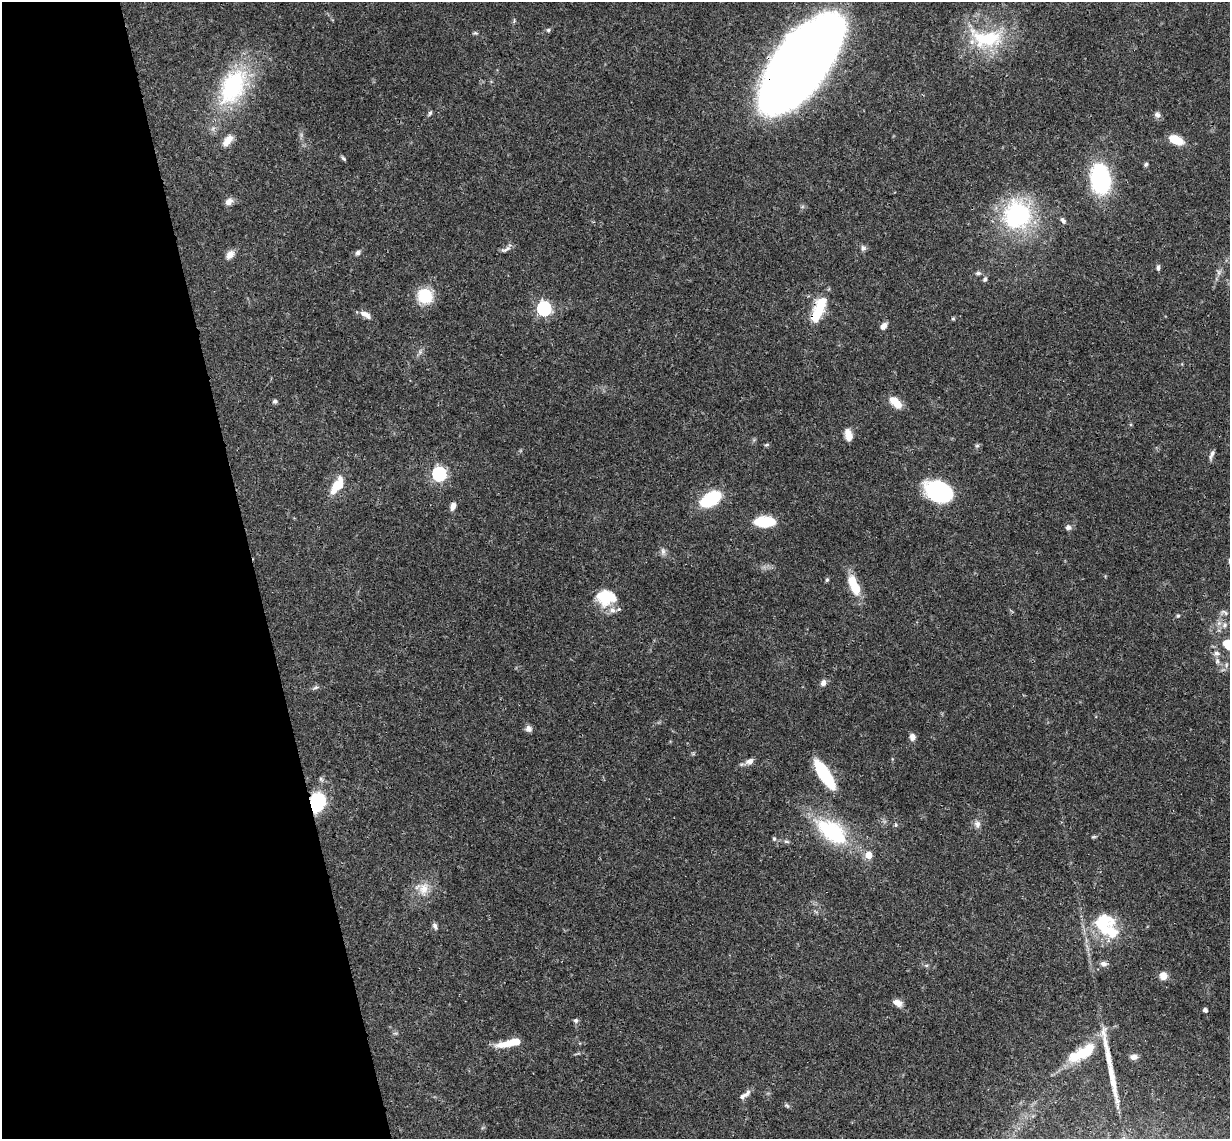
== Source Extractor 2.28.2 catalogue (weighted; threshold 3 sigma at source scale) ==
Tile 5 of 4 x 4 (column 1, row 2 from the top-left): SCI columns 59-1286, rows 2539-3675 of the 5027 x 4964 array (HDU 1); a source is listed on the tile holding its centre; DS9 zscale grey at full resolution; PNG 1232 x 1141 px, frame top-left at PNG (2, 2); no overlay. Shown black and unused: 21% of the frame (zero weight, under 3 of 4 exposures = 6% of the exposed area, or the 3 px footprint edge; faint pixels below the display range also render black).
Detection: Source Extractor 2.28.2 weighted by HDU 2 'WHT'; one run over the whole footprint, this tile lists its part. Background 0.0431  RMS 0.0028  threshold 0.0128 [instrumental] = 3 sigma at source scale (4.5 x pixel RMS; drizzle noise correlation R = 1.50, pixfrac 1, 0.05/0.05 arcsec/px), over >= 5 px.
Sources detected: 88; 4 inside a brighter object's white glare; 1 long thin detection or spike segment (spike, bleed or trail) — not listed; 3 inside a brighter listed object's ellipse — not listed separately; the other 80 listed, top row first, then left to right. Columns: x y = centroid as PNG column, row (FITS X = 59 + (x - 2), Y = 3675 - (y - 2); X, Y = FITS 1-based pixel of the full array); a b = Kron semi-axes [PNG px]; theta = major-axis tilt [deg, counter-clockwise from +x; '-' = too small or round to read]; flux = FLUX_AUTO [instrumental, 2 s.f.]
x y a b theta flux
548 30 6 5 - 0.49
987 38 50 25 -4 19
800 63 89 37 53 370
233 86 54 32 64 28
430 113 6 5 - 0.51
1157 115 8 7 - 1
228 140 16 8 54 2.8
1176 140 12 7 -24 7.4
343 158 7 4 -45 0.47
1146 164 6 5 - 0.47
1100 179 24 16 -83 34
229 202 10 7 34 1.6
1019 215 23 22 - 41
1063 221 8 5 -58 0.82
863 248 9 6 -89 0.74
506 249 15 5 29 1
358 253 7 6 - 0.73
230 254 13 8 47 1.8
1158 267 7 4 90 0.63
1218 272 7 4 -71 0.59
978 273 8 5 0 0.61
985 279 6 5 - 0.62
425 296 13 13 - 11
544 308 6 6 - 61
366 315 15 6 -32 1.9
816 315 20 10 54 7.9
953 319 6 4 0 0.35
883 326 8 6 57 1.7
275 401 7 5 22 0.56
896 403 16 7 -45 4.7
848 435 12 7 -78 3.1
766 445 6 4 19 0.36
977 446 6 4 0 0.45
1211 455 14 4 71 0.91
439 474 6 6 - 58
338 485 15 9 65 6.7
940 492 23 16 -20 33
711 499 13 8 32 27
453 506 9 6 73 1.4
764 522 14 7 0 15
1068 527 6 6 - 1.1
663 551 11 6 -83 0.99
827 580 6 4 68 0.43
854 586 23 9 -66 7.8
611 597 23 19 46 6.6
1224 612 12 5 -31 0.7
1178 616 5 4 - 0.37
1224 625 7 6 - 0.86
1228 645 12 8 -54 4.8
1217 653 8 7 - 1.1
1217 661 6 6 - 0.7
1226 665 7 4 72 0.5
823 683 8 7 - 1.2
316 687 8 3 19 0.55
528 729 8 7 - 1.2
912 737 7 6 - 1.5
749 761 10 8 38 1.4
824 774 30 10 -57 18
318 802 20 15 83 14
977 824 10 8 -80 1.3
896 825 6 4 -74 0.44
832 831 37 20 -36 25
1094 837 7 3 9 0.38
774 839 6 5 - 0.53
786 841 7 5 -5 0.6
869 855 5 5 - 4.7
423 889 18 13 78 4
435 926 9 5 -65 0.78
1109 931 32 17 -21 11
1103 964 9 6 -3 1.1
926 965 6 4 0 0.45
1163 976 8 7 - 2.4
898 1003 10 7 -30 2
1205 1010 4 4 - 1
576 1020 6 6 - 0.65
509 1043 29 7 13 6.2
1084 1053 37 14 30 12
1134 1057 8 6 1 1.4
743 1096 12 6 28 1.3
787 1105 9 4 -39 0.49
Overlapping masked pixels (flux is a lower limit): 3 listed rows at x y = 800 63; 816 315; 318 802
Isophote crosses this tile's border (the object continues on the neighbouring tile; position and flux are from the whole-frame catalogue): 1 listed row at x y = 1228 645